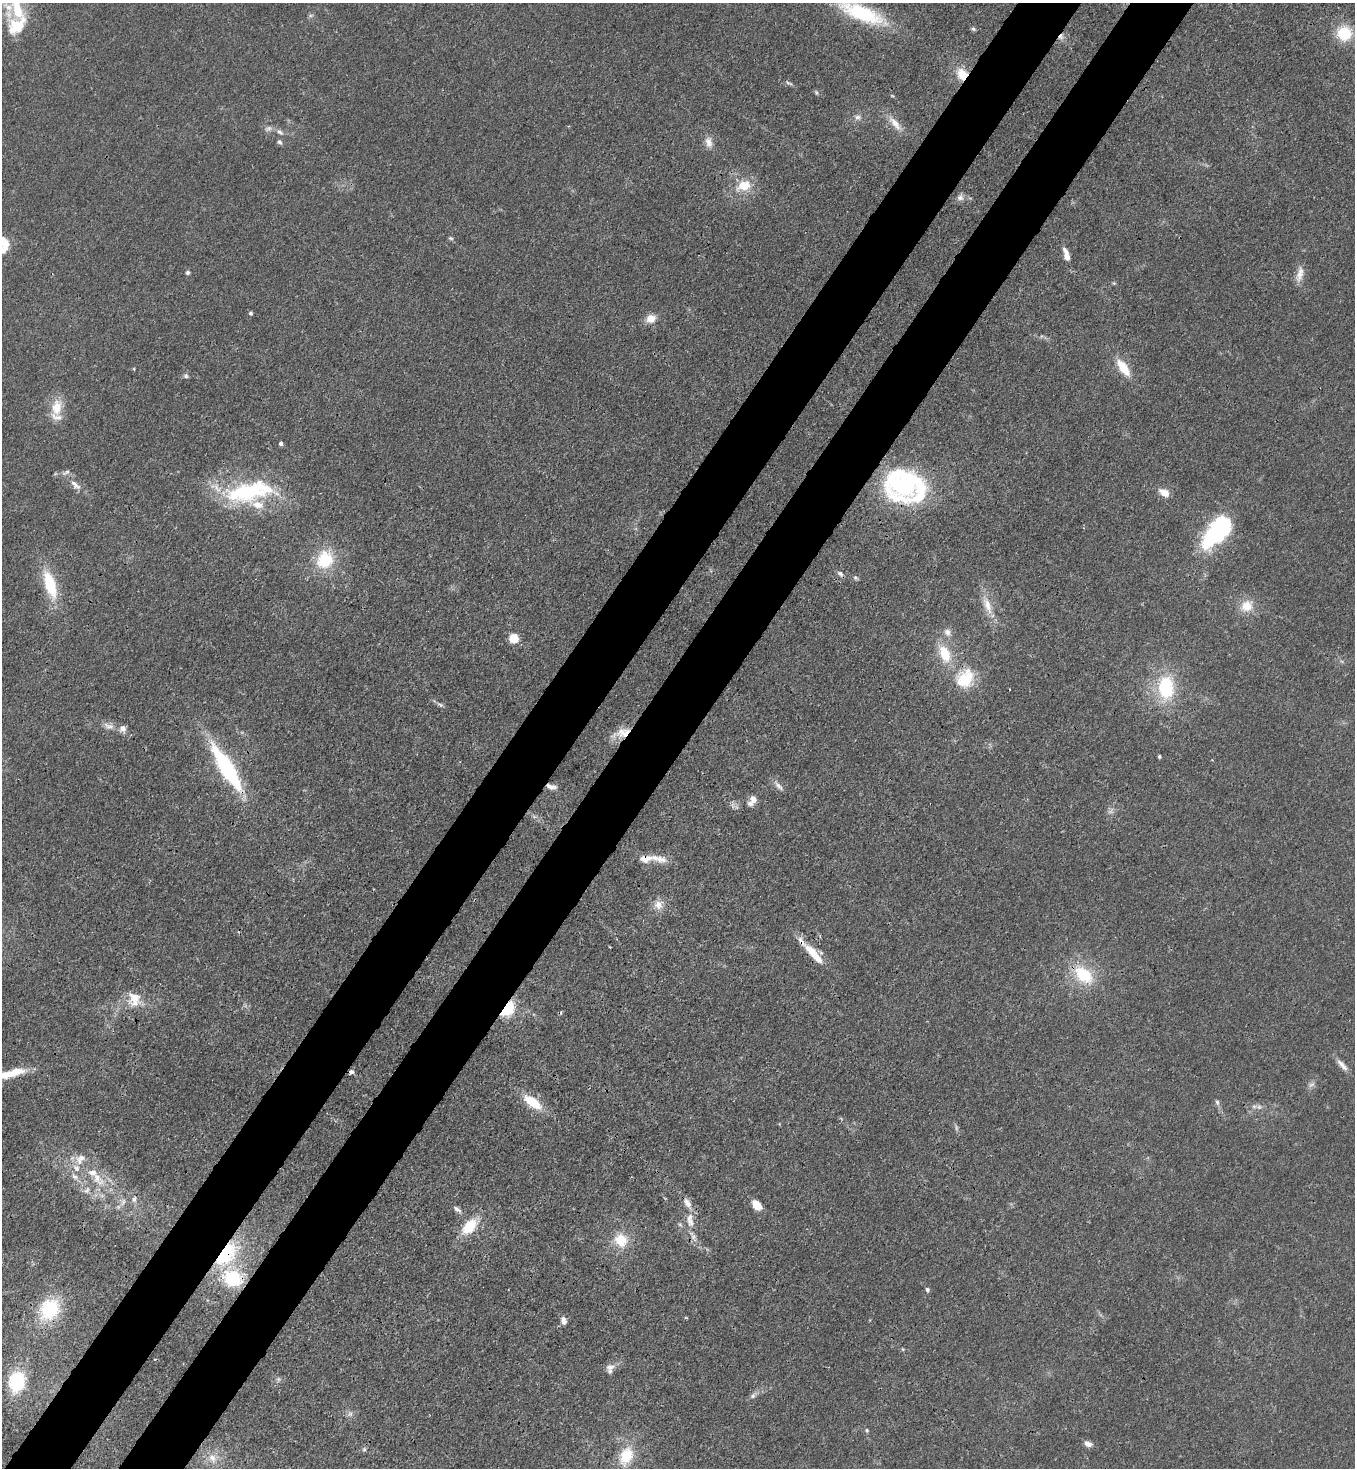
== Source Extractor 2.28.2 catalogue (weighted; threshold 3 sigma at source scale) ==
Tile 7 of 4 x 4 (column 3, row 2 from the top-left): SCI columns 2934-4286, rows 2991-4456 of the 6005 x 5983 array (HDU 1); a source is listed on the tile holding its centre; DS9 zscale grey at full resolution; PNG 1357 x 1470 px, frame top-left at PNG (2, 3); no overlay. Shown black and unused: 10% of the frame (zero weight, under 3 of 4 exposures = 7% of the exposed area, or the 3 px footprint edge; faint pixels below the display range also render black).
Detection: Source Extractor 2.28.2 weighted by HDU 2 'WHT'; one run over the whole footprint, this tile lists its part. Background 0.0192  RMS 0.0026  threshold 0.0117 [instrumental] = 3 sigma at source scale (4.5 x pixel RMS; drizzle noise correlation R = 1.50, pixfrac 1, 0.05/0.05 arcsec/px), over >= 5 px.
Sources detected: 122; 3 too faint to see at this stretch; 2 inside a brighter object's white glare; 3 cosmic-ray / hot-pixel residue — not listed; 24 inside a brighter listed object's ellipse — not listed separately; the other 90 listed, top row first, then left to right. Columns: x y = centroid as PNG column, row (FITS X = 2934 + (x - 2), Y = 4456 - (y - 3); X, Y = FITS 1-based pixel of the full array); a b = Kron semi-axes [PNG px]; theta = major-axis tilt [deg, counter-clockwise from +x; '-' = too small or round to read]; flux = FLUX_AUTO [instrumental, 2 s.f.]
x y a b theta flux
17 8 44 15 -74 13
862 13 52 16 -22 24
310 15 8 4 8 0.47
973 29 6 5 - 0.52
1344 33 17 16 - 9.1
1061 37 9 7 32 1.3
962 74 13 11 -53 5.1
789 83 10 5 -19 0.62
816 92 7 4 -63 0.39
858 117 10 8 -11 1.2
895 123 27 8 -48 3.3
268 129 12 7 21 1.1
280 132 12 6 -34 1.1
280 142 7 5 -56 0.66
708 142 15 9 -73 2.1
743 186 16 12 20 6
960 197 10 8 22 1.2
451 238 7 4 -26 0.43
4 243 17 10 -66 3.5
1067 257 7 5 -77 2.1
188 272 5 5 - 0.54
1299 275 19 10 71 2.5
1114 283 5 5 - 0.33
250 313 5 5 - 0.5
651 318 12 10 19 2.8
1123 368 21 9 -55 6.2
186 376 7 6 - 0.61
57 407 23 14 84 5.4
281 443 4 4 - 0.85
75 485 19 8 -41 2.3
904 485 51 29 13 33
246 492 61 25 6 29
1164 493 12 8 -32 2.7
1221 528 31 21 51 29
325 560 22 19 53 11
840 574 9 6 -36 0.93
856 578 7 5 -35 0.53
50 584 31 11 -72 13
987 605 30 10 -69 4.6
1247 606 17 14 34 4.6
947 632 12 10 -52 1.8
514 638 5 5 - 16
945 654 25 14 -69 8.2
967 679 29 19 85 9.1
1166 688 25 17 -89 18
440 705 10 5 -33 0.71
109 726 15 8 -17 1.7
623 732 21 13 20 4.5
1159 756 4 3 - 0.46
227 768 52 13 -58 31
779 786 16 6 -47 1.4
551 787 13 6 -11 1.5
753 799 9 7 -63 2
733 805 7 4 72 0.64
645 859 17 10 7 2.9
658 905 13 13 - 2.7
814 954 35 9 -48 6.6
1083 975 27 17 -41 13
134 997 21 17 -18 4.8
508 1009 21 11 58 7.7
1342 1065 20 6 -48 1.8
15 1072 30 10 18 6.4
1311 1085 11 6 35 1
532 1102 23 10 -36 7.6
1217 1102 9 5 -75 0.74
1259 1107 8 8 - 1.1
75 1176 11 7 -38 1.5
97 1178 32 14 -48 8.1
87 1190 12 7 48 1.3
134 1199 9 7 74 1
123 1202 11 6 74 1.2
757 1205 10 7 -49 4.5
457 1209 14 6 -38 0.99
690 1220 24 10 -81 3.9
470 1226 22 12 45 8
621 1240 17 15 -40 6.4
226 1254 31 18 53 19
233 1278 22 18 -21 15
927 1290 6 4 -74 0.62
49 1309 23 19 55 18
563 1320 10 7 -77 1.4
610 1367 14 8 7 1.6
17 1381 18 13 80 19
753 1396 8 6 48 0.77
350 1414 9 7 52 0.96
867 1430 5 4 - 0.38
1088 1444 10 6 -24 1.5
364 1449 7 5 69 0.5
626 1456 25 16 67 8.8
212 1458 15 11 -59 3.1
Overlapping masked pixels (flux is a lower limit): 10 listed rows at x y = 1061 37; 962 74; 623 732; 227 768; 551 787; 645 859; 814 954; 508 1009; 226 1254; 233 1278
Isophote crosses this tile's border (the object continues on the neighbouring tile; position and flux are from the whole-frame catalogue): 3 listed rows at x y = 17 8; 862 13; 4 243